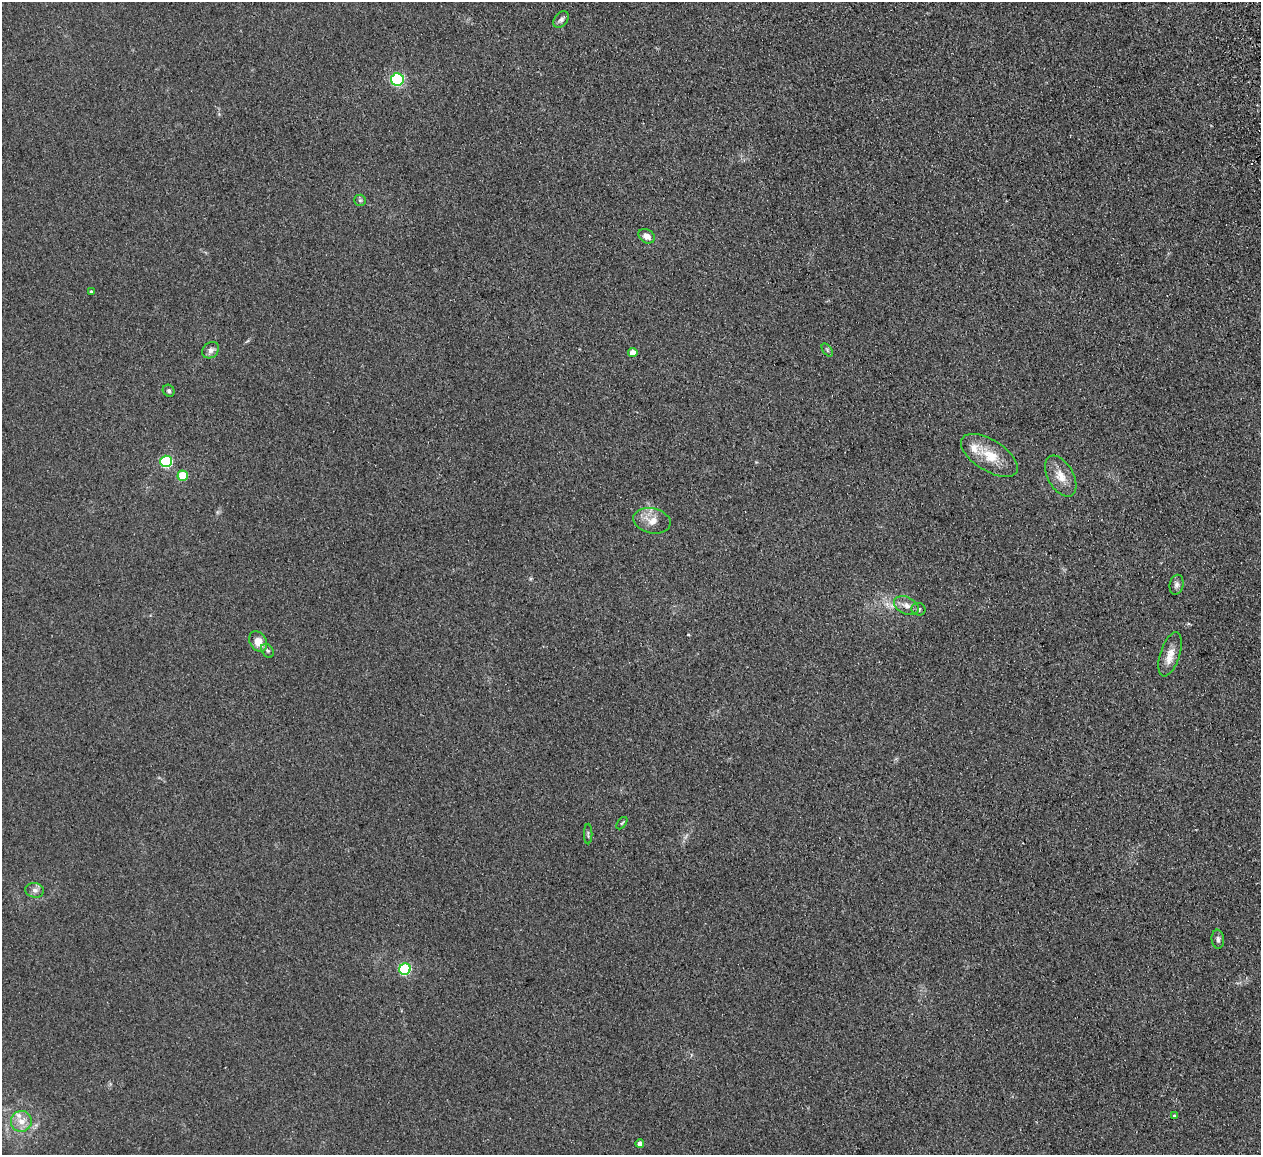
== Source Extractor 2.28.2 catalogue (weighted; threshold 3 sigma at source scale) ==
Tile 10 of 4 x 4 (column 2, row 3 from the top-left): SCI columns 1317-2575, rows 1314-2466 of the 5150 x 5049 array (HDU 1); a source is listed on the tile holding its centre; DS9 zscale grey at full resolution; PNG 1263 x 1157 px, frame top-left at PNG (2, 2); each listed source drawn as its Kron ellipse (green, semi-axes under 4 px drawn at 4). Shown black and unused: <1% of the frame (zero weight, under 2 of 3 exposures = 3% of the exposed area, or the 3 px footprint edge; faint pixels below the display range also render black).
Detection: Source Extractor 2.28.2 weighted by HDU 2 'WHT'; one run over the whole footprint, this tile lists its part. Background 0.13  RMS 0.012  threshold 0.0544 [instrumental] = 3 sigma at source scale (4.5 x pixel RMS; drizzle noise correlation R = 1.50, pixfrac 1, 0.05/0.05 arcsec/px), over >= 5 px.
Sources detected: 30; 2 inside a brighter listed object's ellipse — not listed separately; the other 28 listed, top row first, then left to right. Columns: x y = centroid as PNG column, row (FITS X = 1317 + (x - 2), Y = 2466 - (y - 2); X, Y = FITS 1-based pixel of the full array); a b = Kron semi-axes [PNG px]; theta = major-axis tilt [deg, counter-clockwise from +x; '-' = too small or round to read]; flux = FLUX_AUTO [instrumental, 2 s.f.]
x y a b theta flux
561 20 9 6 50 4
397 79 6 6 - 140
360 200 6 5 - 2.2
647 236 9 6 -31 7.8
91 292 4 3 - 1.5
211 350 9 7 44 5
827 350 7 4 -54 1.8
633 353 5 4 - 16
169 391 6 5 - 2.6
989 455 32 15 -32 30
166 461 6 5 - 120
183 476 5 5 - 41
1061 476 22 12 -60 17
652 521 19 12 -12 14
1176 585 10 7 77 4.3
906 606 13 8 -26 8.2
919 609 7 6 - 2.5
258 641 11 8 -60 13
267 651 7 5 -53 2.6
1170 654 23 10 72 14
622 823 7 3 52 1.5
588 834 10 2 90 1.3
35 890 9 7 -8 5.2
1218 939 9 6 -85 3.6
405 969 6 5 - 110
1174 1115 3 3 - 1.6
21 1121 10 10 - 12
640 1144 4 4 - 7.8